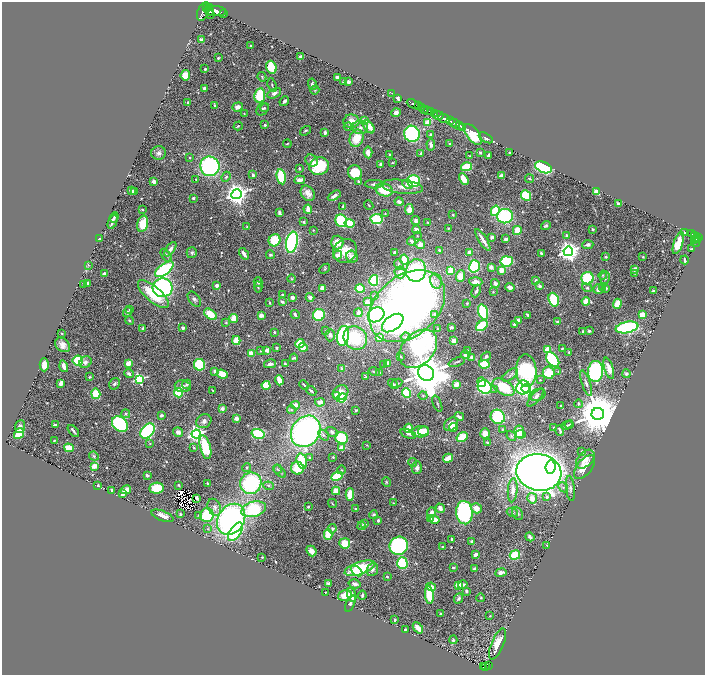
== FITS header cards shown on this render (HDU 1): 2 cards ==
NAXIS1  =                 1406
NAXIS2  =                 1345

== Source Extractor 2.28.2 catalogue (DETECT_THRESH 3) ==
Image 1406 x 1345 px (HDU 1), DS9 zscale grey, zoomed out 1/2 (1 PNG px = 2 x 2 image px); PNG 707 x 677 px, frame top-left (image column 2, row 1345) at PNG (2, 2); each listed source drawn as its Kron ellipse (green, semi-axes under 4 px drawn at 4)
Background 0.791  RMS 0.022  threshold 0.0672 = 3 sigma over >= 5 px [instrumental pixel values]
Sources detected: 657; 34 cannot appear on this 1/2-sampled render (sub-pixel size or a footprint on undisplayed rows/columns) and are neither listed nor drawn; of the other 623, the 500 brightest by FLUX_AUTO listed and drawn (123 fainter detections omitted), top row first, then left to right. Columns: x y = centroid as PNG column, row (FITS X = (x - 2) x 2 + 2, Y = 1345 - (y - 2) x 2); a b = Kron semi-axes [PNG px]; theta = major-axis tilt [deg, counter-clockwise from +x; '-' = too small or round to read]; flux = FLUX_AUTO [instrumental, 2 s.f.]
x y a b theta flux
209 7 3 2 - 580
207 8 2 2 - 450
203 11 10 5 67 3500
210 11 4 2 - 800
215 11 11 5 -6 3900
223 13 2 1 - 73
211 14 2 2 - 290
201 40 3 3 - 13
251 46 2 2 - 5.5
301 57 3 3 - 22
218 58 2 2 - 7.5
271 67 6 5 - 120
205 69 2 2 - 5.7
185 75 5 4 - 60
262 77 5 2 - 4.5
337 78 3 3 - 15
343 81 3 2 - 4.2
348 82 3 2 - 19
312 84 6 4 -76 12
272 85 7 3 -72 6.6
205 88 4 3 - 15
315 90 5 3 - 4.2
274 93 7 4 29 15
392 93 2 1 - 26
260 95 7 5 81 200
398 98 4 2 - 18
284 101 5 3 - 10
188 102 3 2 - 6.5
413 104 7 2 -26 1500
215 106 4 2 - 8.2
418 106 4 2 - 800
238 107 5 4 - 26
421 107 2 1 - 250
264 108 4 3 - 6.3
263 109 7 5 46 14
424 110 4 3 - 200
427 111 3 2 - 190
430 112 3 2 - 440
244 113 3 2 - 3.6
396 113 5 4 - 21
434 113 4 1 - 200
438 116 5 3 - 600
444 118 6 2 -23 2100
351 121 8 6 -1 48
364 121 3 3 - 120
450 121 2 2 - 470
428 123 4 3 - 100
454 123 5 3 - 1200
265 125 3 2 - 6.7
459 125 2 2 - 330
238 126 4 3 - 5.3
348 127 4 4 - 5.6
360 127 8 6 -5 24
369 127 7 4 -52 76
463 127 3 1 - 210
305 131 6 3 36 5.9
325 133 3 3 - 10
412 134 8 7 - 450
431 134 3 2 - 7.4
473 134 12 6 -53 200
357 138 9 6 70 94
486 138 8 4 -31 16
287 144 4 3 - 4.4
450 144 2 2 - 19
431 145 6 3 -85 18
368 152 6 4 -85 27
480 152 3 2 - 5.4
159 153 7 7 - 16
421 153 4 3 - 9.6
510 153 2 2 - 7.4
390 155 3 2 - 7.5
488 155 3 2 - 13
470 156 4 3 - 4.5
190 158 2 2 - 9.2
312 160 7 5 -33 17
392 163 4 2 - 4
380 164 3 3 - 12
210 166 10 9 - 760
319 166 10 8 21 220
467 167 6 4 14 170
544 167 9 5 -22 440
299 168 2 2 - 9.6
355 173 7 7 - 130
253 175 4 3 - 10
502 176 4 3 - 34
226 177 5 4 - 7.9
281 177 7 4 -80 170
196 179 2 2 - 4.5
464 179 6 3 -61 65
529 179 4 2 - 5.3
300 180 5 3 - 29
154 181 3 3 - 27
358 181 2 2 - 8.4
413 181 6 6 - 310
374 184 9 3 0 15
408 184 5 4 - 16
402 187 21 7 -7 50
384 190 8 6 -17 130
131 191 4 2 - 16
134 191 4 3 - 14
597 191 4 3 - 44
308 193 8 6 -55 33
236 194 5 5 - 3900
334 196 7 3 30 17
526 196 5 5 - 210
193 198 2 2 - 8.9
399 202 4 4 - 21
618 204 3 3 - 18
369 205 5 2 - 3.8
343 206 4 3 - 14
308 209 4 2 - 49
142 210 3 2 - 6.7
409 210 5 4 - 57
495 211 5 4 - 210
279 212 4 3 - 11
385 214 3 3 - 4.4
453 215 2 2 - 4.5
505 216 8 7 - 390
114 217 5 3 - 9.3
376 219 6 5 - 290
341 221 6 5 - 340
416 221 4 4 - 14
113 222 7 3 68 16
304 222 4 3 - 7.6
428 222 2 2 - 3.8
350 223 5 4 - 150
143 224 8 5 75 120
546 226 5 3 - 9
247 227 4 2 - 4
448 228 2 2 - 3.6
593 229 2 2 - 5.5
313 230 3 2 - 3.5
416 230 4 3 - 29
517 230 4 3 - 110
685 232 4 3 - 4.4
692 234 3 2 - 190
567 235 4 3 - 12
694 235 3 2 - 160
417 236 4 3 - 4.4
492 237 3 3 - 12
698 237 3 2 - 400
99 239 2 2 - 10
506 239 4 3 - 14
694 239 2 1 - 76
696 239 2 1 - 250
275 240 6 5 - 160
483 240 12 3 -59 33
411 241 4 3 - 14
696 241 6 2 74 190
292 242 11 6 79 790
337 243 7 6 - 58
678 243 11 4 71 100
420 245 4 4 - 37
588 245 5 3 - 14
170 249 8 3 53 20
691 249 3 2 - 5.1
439 250 4 3 - 7.7
345 251 12 11 - 92
568 251 5 4 - 3200
192 253 5 5 - 12
395 253 3 3 - 13
470 253 3 3 - 39
541 253 4 2 - 12
244 254 6 3 -58 21
166 255 7 3 -54 11
270 255 4 4 - 6.2
337 255 4 3 - 31
352 257 6 5 - 38
606 257 3 3 - 7.6
643 257 3 2 - 3.7
404 260 5 3 - 130
684 260 4 2 - 9.1
507 261 6 5 - 220
399 264 6 4 -51 7.3
88 265 3 3 - 3.5
474 266 6 5 - 320
491 267 3 3 - 43
164 269 11 5 37 520
325 269 6 4 39 7.5
635 269 4 3 - 25
416 270 11 10 - 530
451 270 4 4 - 82
501 270 3 3 - 57
400 272 6 5 - 21
104 273 3 2 - 15
635 273 4 2 - 3.5
603 275 4 3 - 5.1
460 276 6 4 86 48
588 278 6 6 - 230
605 278 6 5 - 15
292 279 4 3 - 4.1
374 280 5 4 - 320
536 280 3 3 - 9.3
436 281 8 5 -77 23
258 282 5 4 - 9.4
476 282 7 3 -3 34
88 283 3 3 - 9.9
83 284 4 3 - 3.7
495 284 4 3 - 23
217 286 4 4 - 15
540 286 3 2 - 11
258 287 5 4 - 7
510 287 4 3 - 20
163 288 10 9 - 670
322 288 3 3 - 43
587 288 5 4 - 8.9
602 288 4 3 - 5.6
606 288 3 3 - 8.4
360 289 5 4 - 180
598 289 5 4 - 21
476 291 7 3 65 12
653 291 3 2 - 8.5
493 292 4 3 - 4.6
153 294 19 7 -41 190
282 295 3 3 - 5.7
374 296 4 3 - 4
292 297 3 3 - 21
310 297 4 4 - 17
194 299 8 5 -53 12
554 300 7 5 -71 170
586 301 4 3 - 48
270 302 3 3 - 5
282 302 4 3 - 7.8
367 302 3 3 - 45
467 303 3 3 - 4.4
617 304 5 3 - 79
407 306 43 30 40 3700
130 309 2 2 - 14
127 312 5 4 - 11
483 312 8 4 -73 350
358 313 4 3 - 21
210 314 7 4 -36 92
435 314 3 3 - 17
261 315 4 3 - 24
295 315 5 3 - 11
319 315 6 5 - 350
376 315 9 7 31 440
528 315 4 2 - 9.4
642 315 4 3 - 70
234 319 4 3 - 85
129 320 4 3 - 5.4
518 320 4 4 - 17
226 322 4 3 - 5.8
557 322 3 3 - 12
393 323 12 7 36 490
514 324 4 3 - 11
482 326 6 4 39 190
451 327 3 2 - 8.4
627 327 11 5 11 620
143 328 3 3 - 9.5
183 328 3 3 - 17
438 329 3 3 - 4.9
326 330 4 3 - 3.7
583 331 3 3 - 6.2
589 331 3 3 - 9.1
274 332 2 2 - 7.2
62 334 2 2 - 4.3
330 335 6 4 89 19
343 336 10 6 81 700
406 337 5 4 - 7.9
355 338 12 11 - 250
379 338 4 3 - 46
236 340 4 4 - 54
454 341 4 3 - 52
300 344 4 4 - 130
63 345 8 6 -41 30
303 347 5 4 - 70
276 348 3 3 - 6
418 349 22 15 46 650
562 349 3 3 - 5.1
267 350 3 3 - 32
548 350 4 3 - 100
260 351 3 3 - 3.7
467 351 3 3 - 11
569 352 3 3 - 3.9
251 353 3 3 - 68
465 355 4 4 - 19
400 356 3 2 - 4.4
486 356 5 3 - 9
294 358 4 3 - 8.2
472 358 4 3 - 20
553 359 8 5 -52 310
78 360 5 5 - 180
85 362 6 5 - 20
457 362 8 2 21 7.5
128 363 3 3 - 47
387 363 4 3 - 16
270 364 6 4 12 20
285 364 4 3 - 7
384 364 4 3 - 3.5
484 364 5 4 - 120
44 365 6 4 -90 57
199 365 6 5 - 240
64 366 6 3 -73 26
342 368 4 3 - 6.3
609 368 11 4 -73 41
215 371 3 3 - 21
526 371 16 10 -87 780
558 371 3 3 - 3.8
596 371 10 7 86 600
374 372 5 3 - 5.6
379 372 2 2 - 18
426 373 8 7 - 24000
549 373 6 6 - 120
129 374 5 3 - 13
222 374 6 4 -21 73
627 374 4 3 - 8.8
510 375 9 4 36 15
90 377 4 3 - 5
366 377 4 2 - 5.3
139 379 4 4 - 480
279 380 5 3 - 62
540 380 2 2 - 6.8
482 382 4 3 - 42
61 383 4 3 - 21
397 383 6 3 27 5.4
586 383 13 4 -71 18
114 384 6 5 - 9.9
187 384 4 4 - 7.9
393 384 6 4 -41 9.4
456 384 4 4 - 31
266 385 4 4 - 95
304 385 5 2 - 9.1
183 386 8 6 -8 20
485 387 7 6 - 480
504 387 12 7 -33 200
523 387 7 6 - 450
526 389 5 4 - 140
495 390 3 3 - 3.5
213 391 3 2 - 3.6
311 391 5 2 - 11
179 393 5 4 - 170
340 393 8 7 - 37
406 393 5 4 - 190
96 394 5 4 - 130
423 395 4 4 - 8.3
537 395 8 6 20 15
337 396 3 3 - 87
342 398 5 4 - 180
535 398 11 4 49 15
320 402 5 4 - 25
437 404 9 2 -69 6.2
578 404 4 3 - 6
295 405 5 4 - 25
561 406 2 2 - 4.3
222 409 2 2 - 52
291 410 4 4 - 7.3
356 410 2 2 - 6.2
126 414 4 4 - 7.4
598 414 6 6 - 30000
161 415 3 3 - 9.5
459 417 5 2 - 18
498 417 7 6 - 330
236 418 3 3 - 30
204 421 8 6 32 23
120 424 9 7 -44 510
451 424 8 5 42 29
55 425 2 2 - 23
567 425 6 3 25 5.1
569 425 5 2 - 4.1
20 427 6 5 - 19
453 427 4 4 - 44
408 428 4 3 - 69
554 428 4 3 - 3.9
502 429 3 3 - 3.6
560 430 5 2 - 8.5
73 431 7 2 -47 11
148 431 8 5 50 530
306 431 16 14 53 1500
423 431 5 4 - 51
178 432 5 4 - 24
332 432 6 4 -31 14
420 432 9 5 4 97
519 432 6 5 - 120
485 433 5 4 - 34
19 434 6 4 54 99
196 434 4 4 - 1500
258 434 6 4 -16 280
408 434 8 4 -21 13
521 434 5 3 - 68
323 435 6 4 -49 9.1
511 436 5 3 - 5.6
462 437 6 4 33 89
341 438 6 5 - 240
54 440 3 2 - 4
487 443 2 2 - 6.3
150 444 4 3 - 3.6
367 445 3 2 - 4.1
205 447 12 5 -76 220
69 448 5 3 - 81
194 448 4 3 - 4.8
342 448 4 3 - 79
582 451 4 3 - 4
94 456 5 4 - 7.1
333 457 4 3 - 3.7
310 458 2 2 - 15
448 458 5 3 - 68
585 459 11 7 46 38
302 461 8 5 -73 140
413 463 4 3 - 4.3
94 466 4 3 - 66
247 467 4 3 - 5.2
551 467 7 5 85 260
585 467 14 7 52 79
297 468 6 6 - 90
417 468 6 5 - 17
277 469 4 3 - 4.8
341 470 4 4 - 5.1
280 471 7 3 -47 8.4
539 472 22 18 -10 6400
147 475 3 2 - 11
337 476 6 4 24 260
386 482 4 3 - 5.6
251 483 11 10 - 460
208 484 3 2 - 12
179 485 2 2 - 4.2
98 486 2 2 - 9.7
269 486 5 3 - 6.9
563 487 6 4 -46 11
157 488 7 5 8 130
570 488 13 4 -84 16
111 490 3 3 - 4.4
126 490 5 3 - 59
513 490 12 5 86 39
336 491 4 4 - 52
122 494 3 3 - 17
350 494 6 3 88 130
547 497 3 2 - 25
196 498 3 3 - 8.3
532 498 5 5 - 42
332 503 5 2 - 3.9
393 503 3 3 - 3.5
214 507 9 6 -66 24
308 507 2 2 - 18
440 508 5 4 - 32
476 508 6 4 -36 45
254 509 13 7 15 340
355 509 2 2 - 7
512 512 6 4 -21 8.3
431 513 5 4 - 24
464 513 12 8 -85 620
518 513 7 5 -64 12
180 514 3 3 - 5.6
198 515 4 3 - 4.9
207 515 7 6 - 220
373 515 4 4 - 8.7
162 516 11 5 -21 36
231 519 16 13 56 1100
431 519 3 3 - 6.9
378 520 2 2 - 10
435 520 5 4 - 38
364 524 4 3 - 10
361 526 4 3 - 8.6
208 529 4 3 - 4.8
332 529 5 4 - 10
235 532 10 5 55 460
328 535 5 4 - 130
530 537 5 3 - 15
452 540 3 2 - 14
471 541 3 3 - 6.1
345 543 5 5 - 150
399 546 9 9 - 540
547 546 3 2 - 3.5
442 547 2 2 - 4.8
311 551 6 4 -48 35
476 554 3 3 - 24
515 555 5 4 - 150
262 557 2 2 - 4
402 563 6 5 - 220
453 567 3 2 - 8.6
360 568 16 6 18 230
474 568 3 3 - 6.6
372 569 7 5 67 17
357 571 6 4 -42 47
501 573 5 3 - 28
387 577 3 3 - 4.8
328 583 4 3 - 11
355 584 6 3 -15 15
458 585 4 4 - 66
463 585 5 3 - 12
431 587 5 3 - 49
466 591 3 3 - 11
326 592 2 2 - 3.6
345 595 7 5 16 62
352 595 7 3 -70 57
362 595 5 2 - 9.8
429 595 9 3 -84 230
481 598 4 3 - 5.6
458 599 6 3 64 8.3
350 603 8 4 64 13
441 614 2 2 - 7.3
490 616 3 2 - 3.6
395 620 4 2 - 5.7
418 628 6 3 -49 34
405 630 2 2 - 4.2
453 640 4 3 - 8.6
497 644 16 6 68 58
486 666 2 2 - 93
488 666 3 3 - 130
483 667 3 2 - 78
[123 fainter detections neither listed nor drawn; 34 sub-pixel or undisplayed-footprint detections neither listed nor drawn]